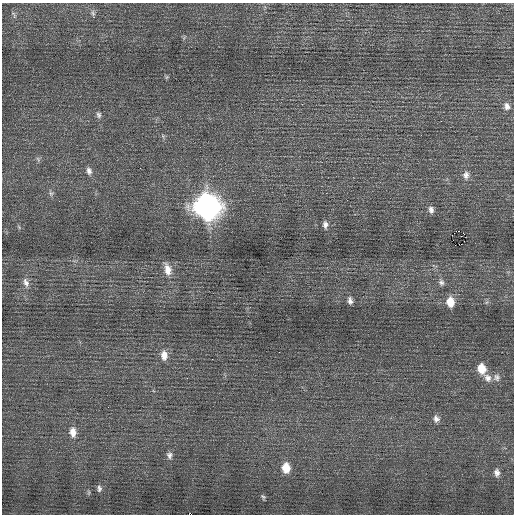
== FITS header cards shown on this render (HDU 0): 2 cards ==
NAXIS1  =                  512 / Axis length
NAXIS2  =                  512 / Axis length

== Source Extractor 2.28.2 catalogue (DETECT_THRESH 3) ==
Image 512 x 512 px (HDU 0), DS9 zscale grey, 1 PNG px = 1 image px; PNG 516 x 516 px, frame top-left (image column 1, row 512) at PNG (2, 3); no overlay
Background 0.166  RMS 0.7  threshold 2.09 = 3 sigma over >= 5 px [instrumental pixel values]
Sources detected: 34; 1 with non-positive FLUX_AUTO (blend fragments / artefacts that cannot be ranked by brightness) is not listed; the other 33 listed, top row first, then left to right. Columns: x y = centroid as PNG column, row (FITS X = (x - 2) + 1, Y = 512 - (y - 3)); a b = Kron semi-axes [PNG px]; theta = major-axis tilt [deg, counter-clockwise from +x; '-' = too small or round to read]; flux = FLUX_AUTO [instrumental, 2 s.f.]
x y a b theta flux
93 13 8 6 -73 130
14 15 11 4 -64 110
166 77 7 4 88 57
507 106 10 8 -76 240
98 115 8 7 - 140
441 121 2 2 - 26
163 136 6 5 - 79
38 159 8 5 -65 100
89 171 11 7 -75 220
466 175 11 9 -89 260
51 193 8 6 -68 120
207 207 13 11 -74 37000
431 210 8 6 -76 180
325 225 10 7 -83 200
458 231 2 2 - 1100
168 269 16 9 -77 520
26 282 13 7 -72 270
441 282 10 8 -77 180
350 301 9 6 -77 190
450 302 11 9 -88 710
487 302 7 4 70 82
164 355 13 8 -88 430
481 369 10 8 -75 760
497 377 11 10 - 240
187 378 2 2 - 150
488 378 12 9 -54 320
436 419 10 8 -79 220
73 432 12 8 -84 430
169 455 10 8 -82 200
286 468 11 9 -88 740
497 472 10 7 -84 230
99 488 10 6 -84 150
263 497 7 4 -51 82
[1 non-positive-flux detection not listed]